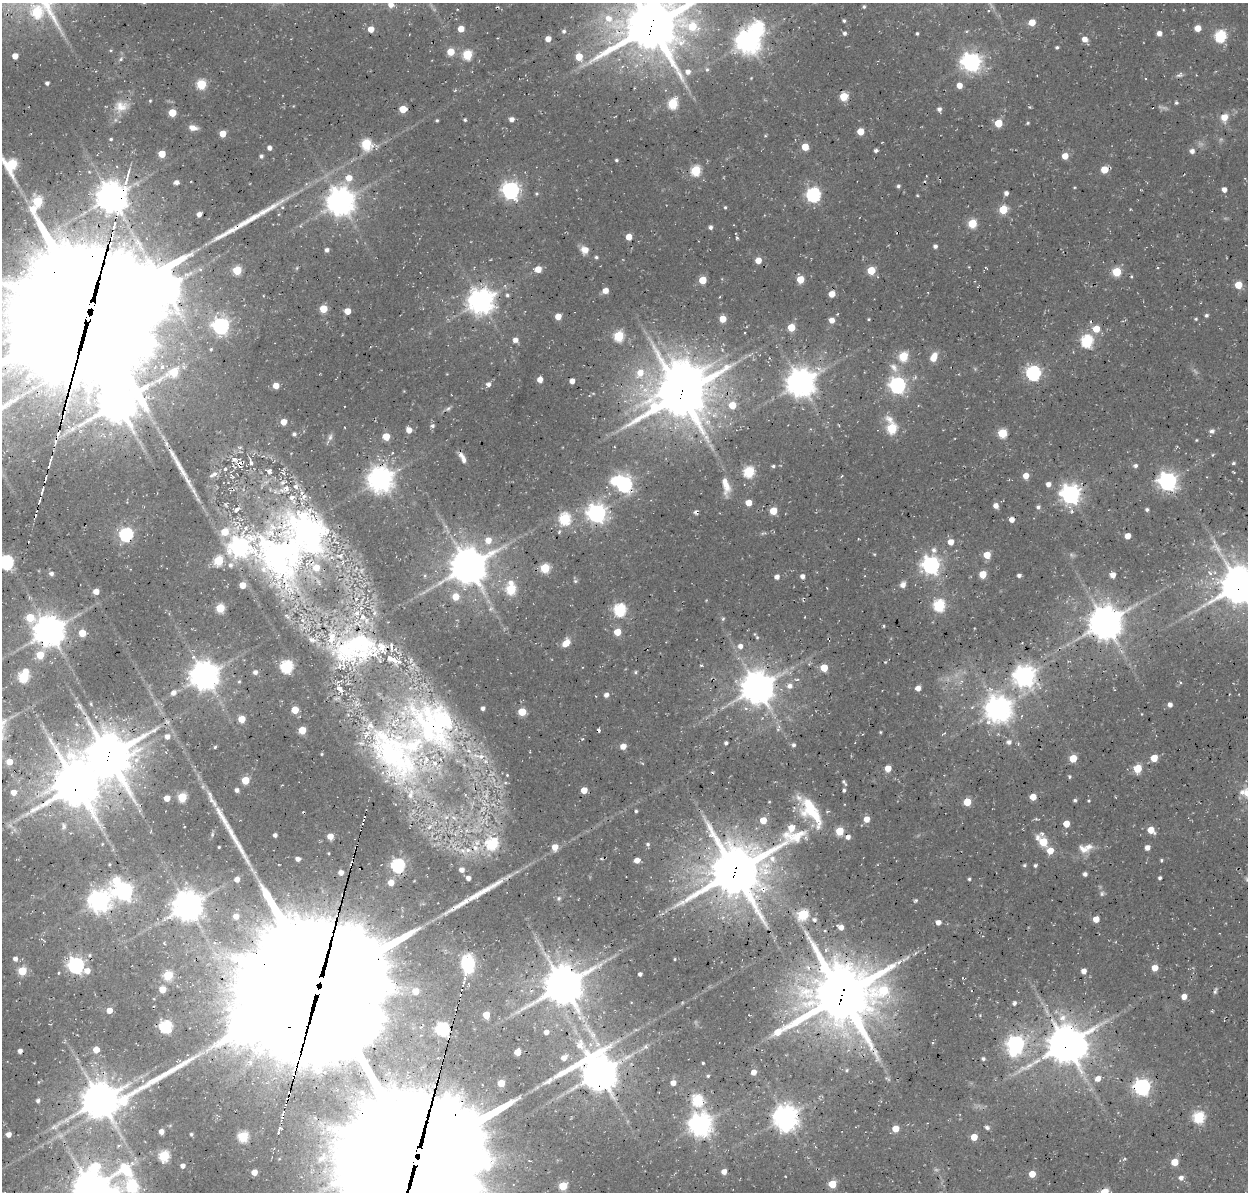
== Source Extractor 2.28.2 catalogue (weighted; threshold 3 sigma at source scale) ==
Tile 7 of 4 x 4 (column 3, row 2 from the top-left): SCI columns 2628-3873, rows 2702-3891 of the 5246 x 5340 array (HDU 1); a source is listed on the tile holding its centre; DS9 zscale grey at full resolution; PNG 1250 x 1194 px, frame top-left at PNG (2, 3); no overlay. Shown black and unused: <1% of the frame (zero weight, under 3 of 4 exposures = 8% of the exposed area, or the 3 px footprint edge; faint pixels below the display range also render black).
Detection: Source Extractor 2.28.2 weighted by HDU 2 'WHT'; one run over the whole footprint, this tile lists its part. Background 0.0296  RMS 0.0039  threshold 0.0174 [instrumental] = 3 sigma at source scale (4.5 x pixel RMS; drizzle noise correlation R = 1.50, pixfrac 1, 0.0396/0.0396 arcsec/px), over >= 5 px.
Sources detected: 472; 10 too faint to see at this stretch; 4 inside a brighter object's white glare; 6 cosmic-ray / hot-pixel residue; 8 long thin detections or spike segments (spike, bleed or trail) — not listed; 34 inside a brighter listed object's ellipse — not listed separately; the other 410 listed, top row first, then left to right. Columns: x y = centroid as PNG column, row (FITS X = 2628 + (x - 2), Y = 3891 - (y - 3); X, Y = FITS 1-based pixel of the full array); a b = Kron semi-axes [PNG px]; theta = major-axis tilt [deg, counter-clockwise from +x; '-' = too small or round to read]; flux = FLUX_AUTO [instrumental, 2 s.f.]
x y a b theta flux
391 4 6 6 - 3.7
864 7 4 4 - 0.61
37 12 8 7 - 31
844 21 3 3 - 0.69
1032 22 5 5 - 7.1
651 26 21 17 -22 2200
1198 28 5 5 - 6.5
371 29 5 4 - 4.9
461 29 5 5 - 5.6
564 31 6 5 - 1.1
634 33 16 10 33 43
844 33 5 4 - 1.1
917 33 3 3 - 0.58
1159 33 4 4 - 2.9
1220 36 6 6 - 48
548 39 5 5 - 3.5
1085 39 6 5 - 3.2
748 41 8 8 - 460
1057 47 4 3 - 0.77
111 50 5 3 - 0.41
451 52 5 5 - 11
467 55 5 5 - 28
15 56 4 4 - 4.8
579 57 5 5 - 9.2
121 59 7 5 38 0.85
971 62 8 7 - 230
707 70 6 5 - 0.76
688 72 6 6 - 2.4
1180 75 9 6 46 1.1
751 78 4 3 - 0.32
47 83 4 4 - 1.2
201 84 5 5 - 28
959 85 5 5 - 4.1
844 96 5 5 - 13
150 101 4 3 - 0.48
1176 103 5 4 - 0.66
673 104 6 5 - 30
121 106 21 14 0 6.4
403 109 5 5 - 11
939 109 5 5 - 1.6
172 113 5 5 - 11
1224 117 7 6 - 5.2
512 119 5 5 - 2.2
437 120 3 3 - 0.61
465 120 4 4 - 0.63
998 123 5 5 - 12
1028 123 4 3 - 0.52
193 128 10 6 -11 3.1
860 131 5 5 - 8.6
223 134 5 5 - 7.3
111 139 5 4 - 0.66
366 144 6 6 - 34
805 147 5 5 - 8.2
269 148 5 5 - 1.6
876 151 5 4 - 0.93
1192 151 5 5 - 1.9
162 154 5 5 - 9.4
261 156 5 4 - 1.1
1065 156 5 5 - 5.7
616 160 4 3 - 0.65
11 164 14 9 -50 34
1104 170 5 5 - 9.3
696 171 5 5 - 31
349 178 6 6 - 5.3
176 182 5 4 - 1.9
898 186 4 4 - 0.87
511 190 7 7 - 170
1224 190 4 4 - 2.5
1006 193 4 4 - 1.7
536 194 5 4 - 0.53
813 195 6 6 - 88
917 195 5 3 - 0.4
111 197 10 9 - 720
340 202 9 9 - 610
282 207 6 5 - 0.65
725 207 4 3 - 0.53
1003 209 5 5 - 16
199 214 5 4 - 2.3
972 223 5 5 - 19
710 227 4 4 - 1.2
629 237 5 4 - 6
737 238 5 3 - 0.46
935 246 4 4 - 1.4
327 250 4 4 - 1.4
585 250 8 7 - 4.4
596 257 4 4 - 0.72
758 260 5 5 - 5.5
985 267 4 3 - 0.4
538 269 5 5 - 5.8
237 270 5 5 - 20
871 270 5 5 - 14
1117 272 5 5 - 20
800 279 5 5 - 10
703 280 5 5 - 10
1238 285 5 5 - 9.2
164 288 8 7 - 790
605 291 5 5 - 3.9
832 294 5 5 - 5.3
507 295 5 4 - 0.8
481 301 9 8 - 470
323 309 5 5 - 12
89 311 60 56 16 17000
347 311 5 5 - 6.7
1206 315 5 4 - 0.86
558 316 5 5 - 5.6
723 319 5 5 - 8.1
869 319 3 3 - 0.41
1196 319 4 3 - 0.49
832 320 6 6 - 2.9
221 326 7 7 - 140
791 327 5 5 - 11
1096 329 6 5 - 8.1
619 336 6 5 - 31
515 340 5 5 - 2.5
1087 341 6 6 - 54
211 349 3 3 - 0.45
903 356 6 5 - 21
934 357 9 6 67 5.5
894 367 15 9 -61 3.9
173 372 14 6 27 17
640 373 11 9 60 6.3
1033 373 6 6 - 110
916 377 6 4 69 0.7
540 379 5 4 - 3.8
572 381 4 4 - 3
800 383 9 8 - 670
488 384 6 5 - 1.7
897 385 7 6 - 150
276 386 4 4 - 5.4
681 394 21 16 17 1800
117 404 10 10 - 1300
732 405 6 6 - 8.1
448 409 8 5 38 0.99
284 422 5 4 - 5.4
432 426 5 5 - 1.1
892 428 8 5 -76 32
409 430 5 5 - 4
1212 431 7 6 - 1.2
1002 433 5 5 - 21
294 434 5 4 - 0.96
330 437 10 6 81 1.4
386 437 5 5 - 9.5
1196 440 4 3 - 0.39
462 458 14 6 -64 2.8
234 459 12 7 -33 2.6
251 462 9 5 -76 1.5
1233 463 5 4 - 0.76
773 466 4 4 - 0.7
1135 466 6 5 - 1
180 468 46 7 -60 8.9
225 469 5 5 - 0.86
749 472 6 5 - 41
214 474 12 6 29 2.1
232 476 6 4 -33 0.66
1026 476 5 5 - 5.1
380 479 8 8 - 470
1167 481 7 7 - 200
624 484 10 7 -30 110
1048 484 5 5 - 2.2
726 486 24 9 -79 5.5
43 489 6 3 63 0.6
1070 494 7 7 - 250
40 501 6 3 67 0.55
748 503 5 4 - 6.4
996 505 5 5 - 2.8
1038 507 5 5 - 1.1
237 509 11 6 36 2
1147 510 4 3 - 0.85
773 511 5 5 - 11
597 513 7 7 - 230
565 519 6 6 - 46
1012 520 4 4 - 3.2
307 530 78 55 -52 130
225 532 7 6 - 11
763 533 9 3 12 0.74
126 534 6 6 - 77
1127 536 5 4 - 4.6
488 540 6 6 - 4.9
951 542 6 5 - 3.9
239 547 8 8 - 230
934 550 7 7 - 1.7
874 554 4 4 - 0.4
987 555 5 5 - 8.7
277 556 100 68 -45 180
218 561 6 5 - 27
6 562 6 6 - 82
230 565 8 7 - 1.8
931 565 7 7 - 190
468 566 11 11 - 1100
545 568 5 5 - 25
51 574 6 6 - 1.5
983 574 5 5 - 10
1019 575 4 3 - 1.2
1113 575 5 4 - 3.2
802 576 4 4 - 2.2
777 577 4 4 - 2.2
575 581 6 5 - 0.72
903 584 8 7 - 2.2
242 585 5 5 - 5.9
1239 585 13 11 36 1200
511 589 7 6 - 30
96 591 5 4 - 4.3
456 597 6 6 - 7.2
939 605 6 6 - 50
220 608 5 5 - 21
491 609 7 5 52 1
620 610 6 6 - 58
286 615 7 4 -35 0.87
30 617 7 7 - 16
723 619 5 3 - 0.59
1105 623 10 10 - 910
884 626 3 3 - 0.46
49 631 9 9 - 800
617 632 5 5 - 9
82 633 5 5 - 8.3
757 637 5 5 - 0.62
566 643 10 7 50 4.7
391 646 11 5 -86 1.4
740 646 6 5 - 2.4
348 647 68 36 56 60
40 655 6 5 - 13
393 660 26 9 -24 7.9
809 664 5 5 - 0.45
702 665 4 3 - 0.5
287 667 6 6 - 58
824 668 5 5 - 10
255 672 5 5 - 1.8
24 676 8 5 68 36
204 676 9 9 - 680
1024 676 8 8 - 310
239 681 5 4 - 0.58
961 681 7 6 - 1.2
790 686 8 7 - 2.4
757 688 10 10 - 890
918 688 4 4 - 3.2
173 693 7 6 - 2.2
606 695 5 5 - 1.9
91 704 5 4 - 0.45
1170 705 4 4 - 2
483 708 5 4 - 1.5
998 709 9 8 - 530
295 710 5 5 - 10
522 712 5 5 - 13
1142 714 3 2 - 0.24
241 719 5 5 - 9.3
778 729 6 4 18 0.55
302 730 5 5 - 11
880 732 3 3 - 0.41
167 736 5 5 - 2.8
1009 742 6 6 - 1.7
726 743 4 3 - 0.99
793 745 5 4 - 1
623 746 5 5 - 3.7
215 747 4 3 - 0.51
395 753 101 66 -47 150
108 756 16 15 - 1700
478 756 30 8 -6 7.2
1073 758 5 5 - 12
1154 758 5 5 - 8.9
9 762 6 5 - 5.2
888 768 5 4 - 6.4
1137 768 5 5 - 16
507 775 4 4 - 0.36
1069 777 4 4 - 0.61
245 780 5 5 - 11
844 782 7 3 -53 0.8
76 785 16 14 -70 1600
237 790 4 4 - 1.4
584 790 5 5 - 6.2
844 790 4 3 - 0.86
13 792 6 5 - 4.5
1247 793 10 8 -89 4.9
182 797 5 5 - 24
1033 797 5 5 - 6.9
167 798 5 4 - 4.9
1075 800 4 4 - 0.87
212 801 25 7 -55 5.4
1089 801 4 4 - 0.44
967 802 5 5 - 11
809 807 29 22 81 18
636 811 4 3 - 0.62
867 819 5 5 - 4.6
1036 819 6 3 -17 0.5
763 820 5 5 - 7.2
1066 824 5 4 - 6.7
64 826 9 6 -83 1.3
466 830 6 4 -72 0.88
1151 830 5 5 - 7.3
840 831 5 5 - 14
1042 833 7 5 17 0.95
212 834 7 3 -90 0.62
275 835 4 4 - 1.5
330 836 5 5 - 4.9
1043 842 8 5 -44 16
102 844 5 3 - 0.34
492 844 7 7 - 31
648 844 6 5 - 0.92
219 847 3 3 - 0.42
555 847 6 5 - 5
1088 847 12 9 -2 3.3
1147 847 5 5 - 2.5
475 848 11 9 -54 3.8
1050 851 5 5 - 7
298 859 4 4 - 2.1
772 859 10 8 -56 3.3
637 860 5 4 - 3.8
1161 860 4 3 - 0.59
109 865 3 2 - 0.43
398 865 6 6 - 78
1024 865 5 4 - 0.62
1035 865 4 4 - 0.82
462 870 5 4 - 2.6
735 871 27 18 34 1900
341 873 5 5 - 2.7
1085 874 4 4 - 1.4
468 878 4 4 - 2.4
1160 878 4 3 - 1
237 879 5 5 - 3.3
969 879 4 3 - 0.58
391 883 5 5 - 4.8
124 892 8 7 - 150
1102 893 7 6 - 1
559 898 7 6 - 0.95
916 900 4 4 - 0.72
99 901 8 8 - 320
461 904 32 6 33 6.4
187 906 9 9 - 720
803 914 6 5 - 34
236 916 6 5 - 3.5
1096 919 5 4 - 5.8
814 920 5 5 - 1.1
938 922 5 4 - 2.7
841 927 5 5 - 2.7
826 950 5 4 - 0.81
89 955 5 4 - 0.44
15 959 5 5 - 1.6
675 959 3 3 - 0.39
467 964 19 12 -87 23
76 965 7 6 - 140
1155 968 5 5 - 5.3
22 971 5 5 - 19
87 971 6 6 - 3.3
1084 971 4 4 - 3.4
58 973 3 3 - 0.44
640 974 4 4 - 1.3
168 975 5 5 - 25
319 985 56 53 26 16000
563 985 12 11 - 1300
162 989 5 5 - 6.9
883 990 16 9 13 22
416 991 6 6 - 5.1
1215 991 9 4 76 0.91
842 995 24 21 30 2600
1184 996 5 5 - 3.6
1014 1003 5 4 - 1
109 1010 5 4 - 4.5
486 1015 5 5 - 8.8
980 1015 5 3 - 0.36
581 1018 13 7 -9 2.6
166 1027 6 6 - 60
242 1027 11 9 27 360
443 1029 6 6 - 73
546 1032 5 4 - 2.1
1016 1044 7 6 - 130
1066 1044 12 11 - 1100
645 1047 7 6 - 1.1
96 1050 5 5 - 6
20 1051 4 4 - 2.1
517 1052 5 5 - 7.7
876 1055 21 7 -70 3.1
564 1058 8 6 37 3.1
983 1059 4 4 - 1
703 1063 3 3 - 0.47
296 1068 8 5 53 2.4
753 1072 5 4 - 3.3
599 1073 14 12 -37 1000
708 1076 4 4 - 0.6
1098 1079 6 5 - 3.4
548 1081 18 7 31 2.8
501 1083 5 5 - 10
673 1083 4 4 - 3.4
1142 1087 7 7 - 140
100 1100 26 11 24 1100
697 1100 6 6 - 43
38 1101 4 4 - 1.1
123 1101 23 9 39 24
785 1117 9 8 - 440
1199 1117 6 6 - 47
700 1124 8 8 - 390
987 1128 5 4 - 1.2
895 1129 5 5 - 9.7
161 1132 4 4 - 2.9
9 1134 4 4 - 2.9
191 1134 3 3 - 0.71
243 1136 5 5 - 34
974 1137 5 5 - 7.3
164 1156 6 5 - 35
417 1157 64 58 89 15000
1174 1162 5 5 - 8.7
183 1166 4 4 - 2
254 1172 5 5 - 4.1
724 1172 5 5 - 3.2
1032 1174 5 5 - 7.4
785 1176 3 2 - 0.25
1181 1178 5 5 - 2
832 1184 5 5 - 14
132 1186 68 25 -64 46
563 1186 5 5 - 18
90 1188 12 10 79 980
1104 1192 5 5 - 18
Overlapping masked pixels (flux is a lower limit): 30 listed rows (the first 20) at x y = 651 26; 111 197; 89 311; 1087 341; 681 394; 380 479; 624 484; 307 530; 126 534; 277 556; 1239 585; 1105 623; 348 647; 395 753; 108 756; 76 785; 735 871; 319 985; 563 985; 842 995
Isophote crosses this tile's border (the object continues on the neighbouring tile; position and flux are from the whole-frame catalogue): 12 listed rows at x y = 391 4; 37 12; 651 26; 11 164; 89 311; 6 562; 1239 585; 1247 793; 417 1157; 132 1186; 90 1188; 1104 1192